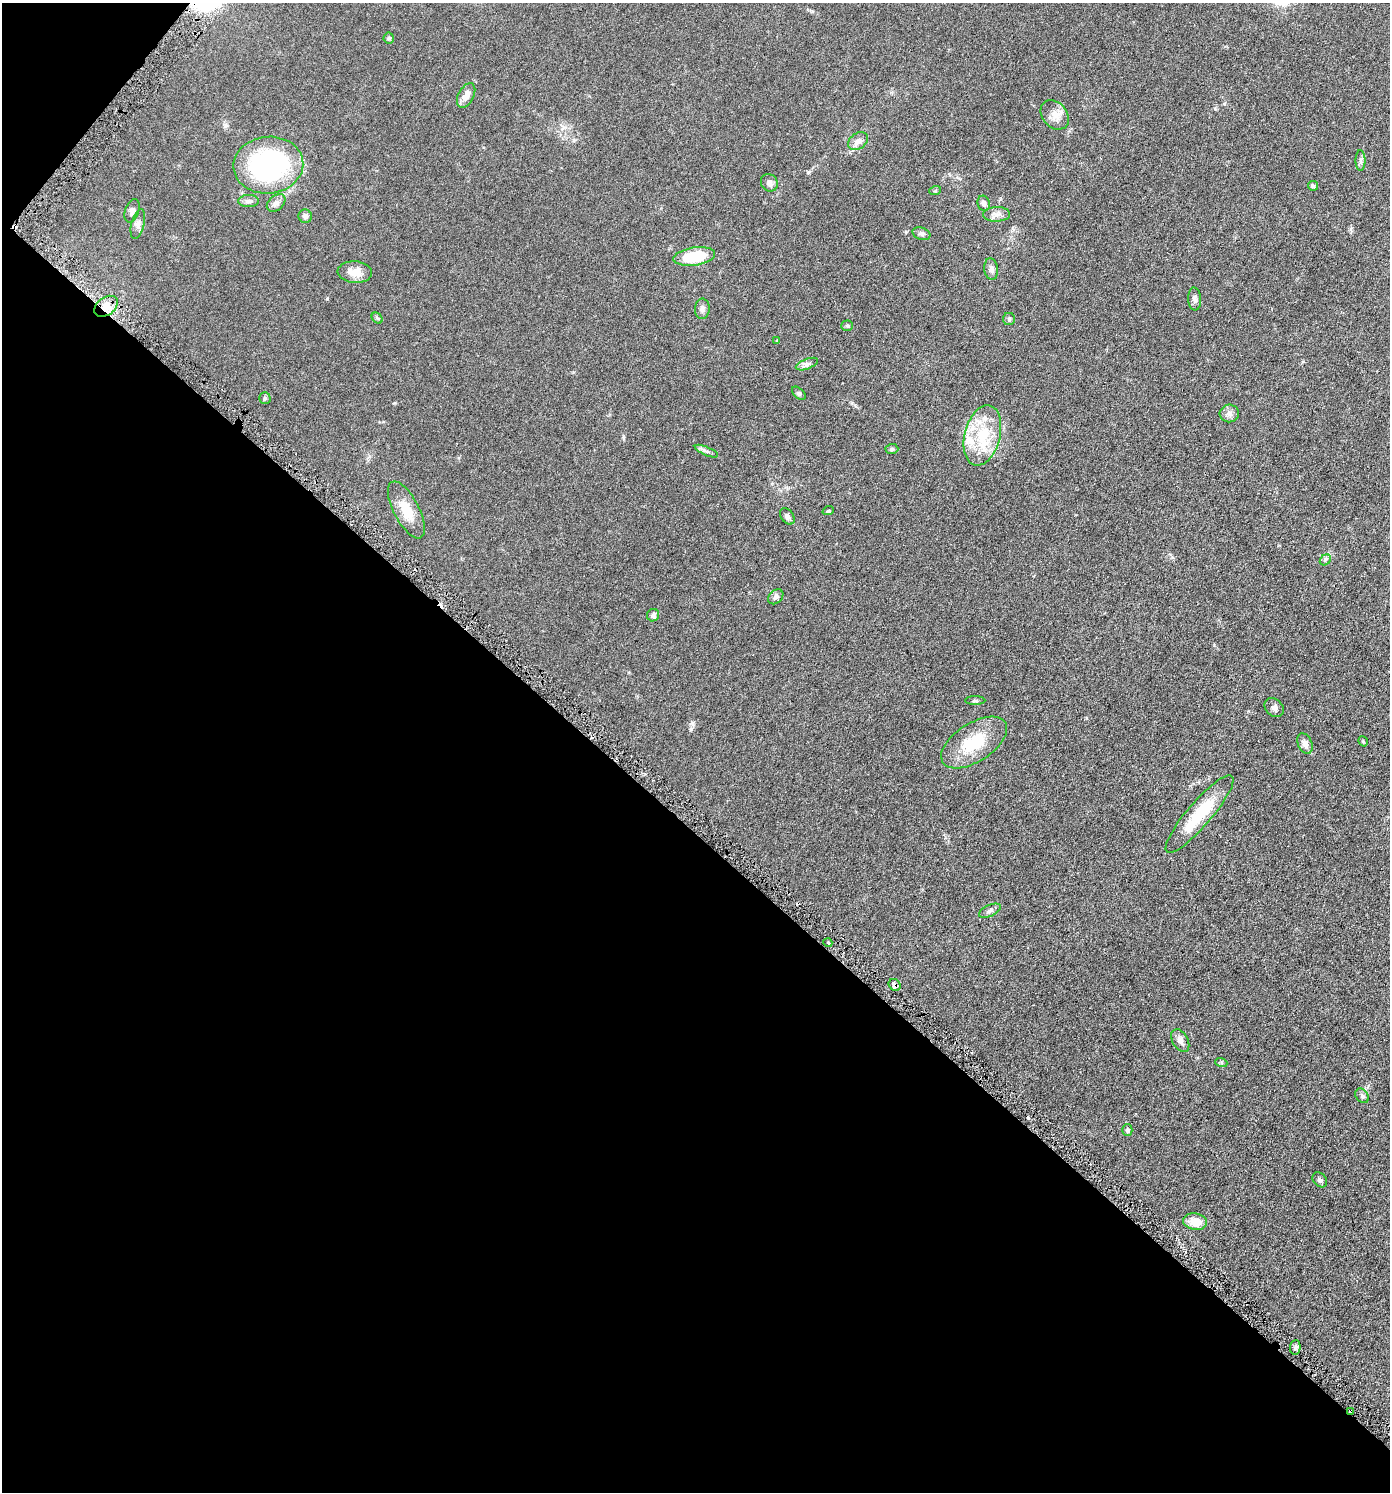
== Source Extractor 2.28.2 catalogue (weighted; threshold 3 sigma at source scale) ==
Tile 9 of 4 x 4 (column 1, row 3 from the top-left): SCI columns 154-1541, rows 1511-3000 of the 6001 x 5996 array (HDU 1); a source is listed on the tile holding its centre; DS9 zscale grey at full resolution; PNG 1392 x 1494 px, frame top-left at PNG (2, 3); each listed source drawn as its Kron ellipse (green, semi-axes under 4 px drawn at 4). Shown black and unused: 45% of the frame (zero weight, under 3 of 6 exposures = <1% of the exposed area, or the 3 px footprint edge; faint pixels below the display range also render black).
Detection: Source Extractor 2.28.2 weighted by HDU 2 'WHT'; one run over the whole footprint, this tile lists its part. Background 0.0567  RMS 0.0059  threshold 0.0242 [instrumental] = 3 sigma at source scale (4.09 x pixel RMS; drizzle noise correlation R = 1.36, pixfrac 0.8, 0.05/0.05 arcsec/px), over >= 5 px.
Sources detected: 61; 2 cosmic-ray / hot-pixel residue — neither listed nor drawn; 2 inside a brighter listed object's ellipse — not listed separately; the other 57 listed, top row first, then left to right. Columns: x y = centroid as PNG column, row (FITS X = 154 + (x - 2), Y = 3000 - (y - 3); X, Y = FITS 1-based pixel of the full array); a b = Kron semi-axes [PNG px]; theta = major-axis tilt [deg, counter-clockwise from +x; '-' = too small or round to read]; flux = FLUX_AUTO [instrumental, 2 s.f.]
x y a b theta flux
389 38 5 5 - 0.69
466 95 13 7 62 4.3
1055 115 16 12 -50 4.9
858 141 11 8 36 2.9
1361 161 10 5 -90 1.5
268 165 35 28 6 85
769 183 9 8 - 1.9
1313 186 5 4 - 1.1
935 191 6 4 19 0.62
248 201 10 6 0 1.5
276 203 11 7 41 2.2
984 203 8 6 -73 1.7
132 211 12 6 71 2
996 214 13 7 1 2.5
305 216 7 6 - 1.8
138 224 15 6 76 2.3
921 234 9 6 -19 1.4
694 256 21 9 8 21
991 269 11 7 -83 1.9
355 272 17 11 -4 6.2
1195 299 11 6 -86 1.8
106 306 13 8 36 5.4
702 309 10 7 88 1.9
377 318 6 4 -45 0.78
1009 319 6 6 - 0.93
847 326 6 5 - 0.67
777 341 4 3 - 0.75
807 364 12 5 20 1.8
799 393 8 5 -44 0.91
265 398 5 5 - 0.83
1229 413 9 9 - 2.3
982 435 31 18 76 21
892 449 6 5 - 0.85
706 451 12 3 -23 1.4
406 510 31 12 -62 11
828 511 6 3 18 0.54
787 516 9 6 -52 1.6
1325 560 6 4 44 0.92
776 597 8 6 42 1.7
653 615 6 6 - 1.6
975 701 10 4 0 0.91
1274 708 11 8 -44 1.8
1363 741 5 3 - 0.47
974 742 37 19 33 22
1305 743 11 7 -66 2.9
1200 814 50 12 49 21
990 911 11 5 26 1.6
828 943 4 3 - 0.57
895 985 6 5 - 1.5
1180 1041 12 7 -60 2.6
1221 1062 6 4 -19 0.69
1362 1096 8 6 -49 1.3
1127 1130 6 5 - 1.1
1320 1180 8 6 -48 1.3
1195 1222 12 8 -9 6.6
1295 1347 7 5 86 1.4
1351 1411 4 3 - 0.78
Overlapping masked pixels (flux is a lower limit): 3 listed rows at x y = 106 306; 895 985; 1351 1411
Unlisted compact peaks at least as high as the median listed source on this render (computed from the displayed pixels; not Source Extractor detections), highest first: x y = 691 729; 1214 645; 327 299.